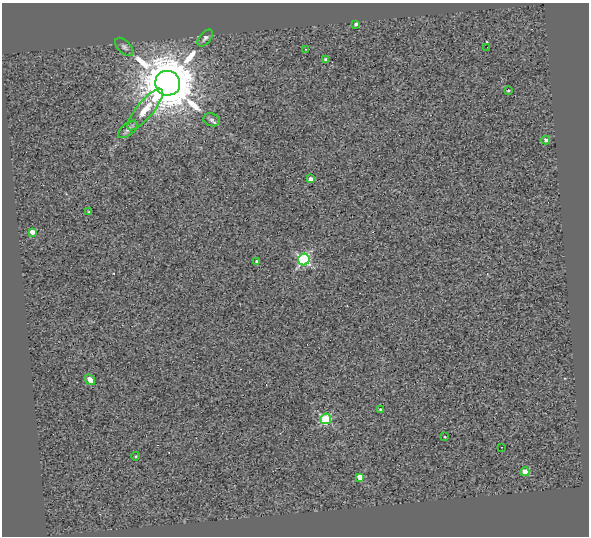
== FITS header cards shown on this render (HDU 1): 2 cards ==
NAXIS1  =                  587
NAXIS2  =                  534

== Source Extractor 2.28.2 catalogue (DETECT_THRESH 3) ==
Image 587 x 534 px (HDU 1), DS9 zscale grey, 1 PNG px = 1 image px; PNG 591 x 538 px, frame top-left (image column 1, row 534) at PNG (2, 3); each listed source drawn as its Kron ellipse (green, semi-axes under 4 px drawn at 4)
Background 0.229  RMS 2.1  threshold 6.32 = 3 sigma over >= 5 px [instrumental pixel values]
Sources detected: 25; all 25 listed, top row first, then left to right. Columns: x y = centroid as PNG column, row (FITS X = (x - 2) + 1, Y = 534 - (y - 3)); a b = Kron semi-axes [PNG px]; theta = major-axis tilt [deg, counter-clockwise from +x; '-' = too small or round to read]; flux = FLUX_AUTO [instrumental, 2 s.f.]
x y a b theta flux
356 24 4 3 - 2.5e+02
205 38 10 5 49 3.8e+02
124 47 11 6 -45 3.9e+02
487 47 2 2 - 8.0e+01
305 49 3 2 - 8.4e+01
326 59 3 3 - 2.8e+02
168 83 12 12 - 1.1e+06
508 91 3 3 - 1.6e+02
145 109 26 8 50 2.6e+03
212 120 8 6 -18 4.4e+02
128 129 12 6 40 5.2e+02
546 140 4 4 - 3.5e+02
310 179 4 4 - 7.4e+02
88 212 4 2 - 1.0e+02
32 232 4 4 - 9.0e+02
304 259 6 5 - 1.9e+04
257 261 3 3 - 2.9e+02
90 380 6 4 -47 1.4e+03
380 409 4 3 - 1.7e+02
326 419 5 5 - 1.0e+04
445 437 3 2 - 1.0e+02
502 447 2 2 - 1.5e+02
136 456 4 3 - 1.1e+02
525 472 4 4 - 3.1e+03
360 477 4 4 - 1.5e+03